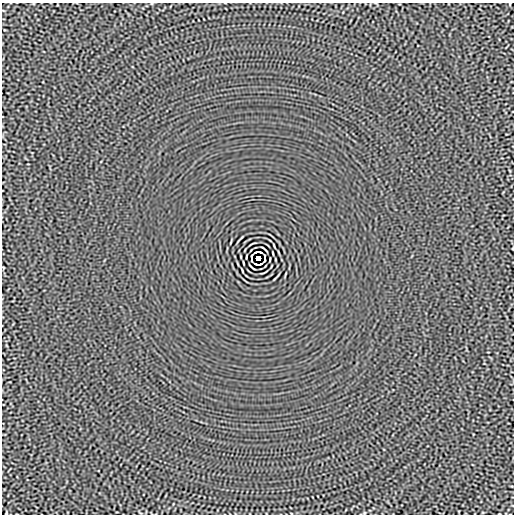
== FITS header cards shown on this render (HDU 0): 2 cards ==
NAXIS1  =                  512
NAXIS2  =                  512

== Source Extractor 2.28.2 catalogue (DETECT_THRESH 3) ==
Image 512 x 512 px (HDU 0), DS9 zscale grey, 1 PNG px = 1 image px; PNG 516 x 516 px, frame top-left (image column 1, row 512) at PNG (2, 3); no overlay
Background -7.05e-06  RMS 0.0014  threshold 0.00435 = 3 sigma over >= 5 px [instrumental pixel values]
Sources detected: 16; all 16 listed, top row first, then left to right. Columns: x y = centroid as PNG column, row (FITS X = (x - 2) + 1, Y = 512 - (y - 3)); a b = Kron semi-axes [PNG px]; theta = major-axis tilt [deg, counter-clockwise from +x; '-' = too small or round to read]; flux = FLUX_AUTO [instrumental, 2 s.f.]
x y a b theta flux
274 245 4 2 - 0.077
264 249 7 2 -40 0.11
256 252 4 2 - 0.075
260 252 4 2 - 0.1
273 253 4 2 - 0.082
251 256 3 2 - 0.093
264 256 4 2 - 0.092
258 258 4 4 - 3.7
252 260 4 2 - 0.092
265 260 3 2 - 0.092
243 263 4 2 - 0.082
256 264 4 2 - 0.083
260 264 5 2 - 0.078
252 267 7 2 -40 0.11
242 271 4 2 - 0.077
6 513 4 2 - 0.072
At the frame edge (FLAGS 8, measured only in part): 1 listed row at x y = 6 513